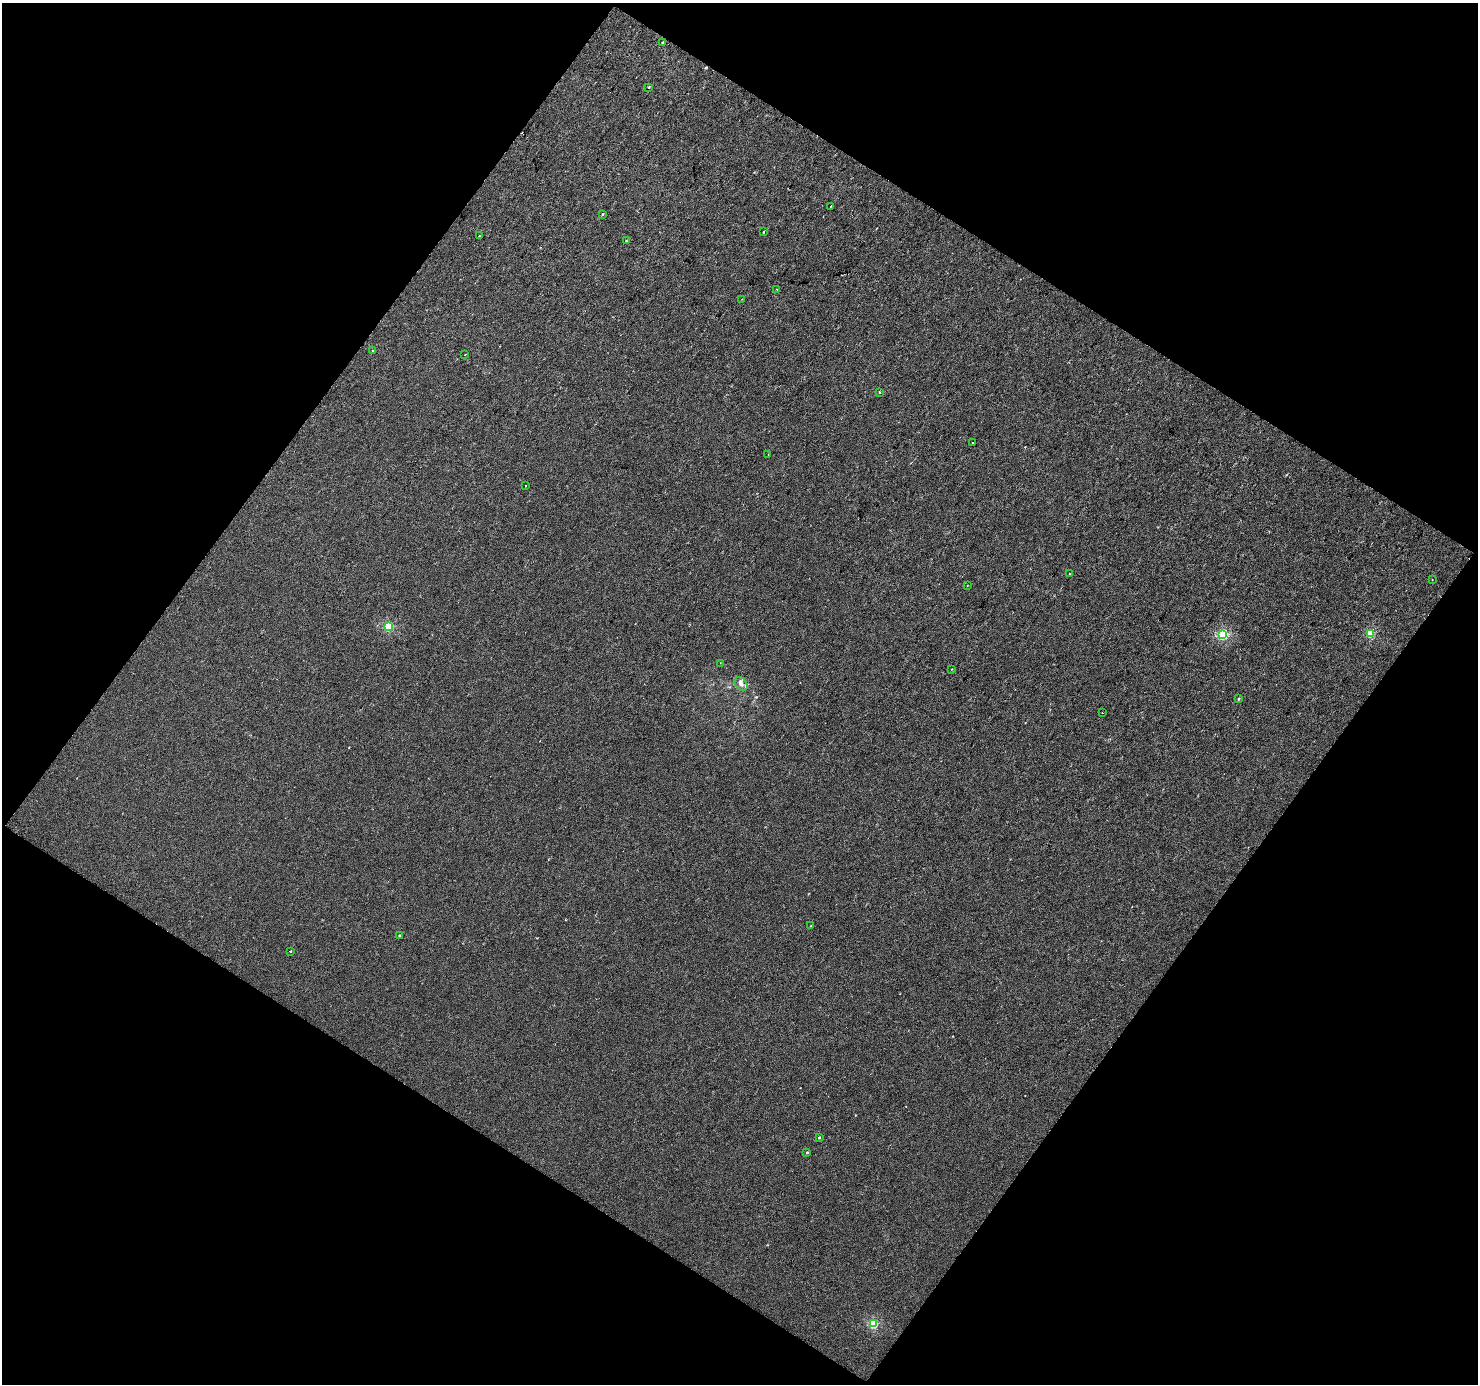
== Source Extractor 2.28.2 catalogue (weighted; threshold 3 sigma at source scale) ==
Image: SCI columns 1-2951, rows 98-2861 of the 2951 x 2977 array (HDU 1 of 3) = the unmasked area's bounding box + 8 px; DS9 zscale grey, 2 x 2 block average (1 PNG px = mean of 2 x 2 image px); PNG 1480 x 1386 px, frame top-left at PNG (2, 3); each listed source drawn as its Kron ellipse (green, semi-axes under 4 px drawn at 4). Shown black and unused: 49% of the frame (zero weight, under 2 of 3 exposures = <1% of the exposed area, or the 3 px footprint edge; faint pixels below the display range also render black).
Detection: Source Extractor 2.28.2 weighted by HDU 2 'WHT'. Background -2.54e-04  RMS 0.0045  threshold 0.0201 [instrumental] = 3 sigma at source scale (4.5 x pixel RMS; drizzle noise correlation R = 1.50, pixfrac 1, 0.0396/0.0396 arcsec/px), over >= 5 px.
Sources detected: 35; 2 cosmic-ray / hot-pixel residue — neither listed nor drawn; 1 inside a brighter listed object's ellipse — not listed separately; the other 32 listed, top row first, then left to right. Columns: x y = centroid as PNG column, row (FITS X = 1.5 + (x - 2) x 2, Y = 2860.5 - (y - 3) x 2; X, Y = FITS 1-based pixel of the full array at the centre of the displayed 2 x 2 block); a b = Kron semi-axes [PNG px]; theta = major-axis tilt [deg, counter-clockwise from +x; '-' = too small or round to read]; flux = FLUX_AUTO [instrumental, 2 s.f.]
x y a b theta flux
662 43 2 2 - 2.8
649 87 2 2 - 1.6
831 206 2 2 - 0.72
603 214 2 2 - 1.3
763 232 3 2 - 0.77
479 236 2 2 - 0.63
626 241 2 2 - 2.2
777 289 2 2 - 0.42
742 299 2 2 - 0.31
373 350 2 2 - 1
465 355 2 2 - 0.55
880 392 2 2 - 1.6
972 442 2 2 - 1.7
768 454 2 2 - 0.91
526 486 2 2 - 0.49
1070 574 2 2 - 0.82
1432 580 2 2 - 1.8
967 585 2 2 - 0.37
389 627 3 3 - 59
1370 633 3 3 - 44
1223 635 3 3 - 87
720 663 2 2 - 0.86
952 669 2 2 - 0.5
741 684 7 5 -47 4.1
1238 699 3 2 - 1.1
1102 713 2 2 - 0.49
811 926 2 2 - 0.44
399 935 2 2 - 1.1
290 951 2 2 - 2.9
819 1137 2 2 - 1.2
807 1152 3 2 - 1.2
874 1324 3 3 - 63
Diffuse or blended objects may show on this block-average render without a row.